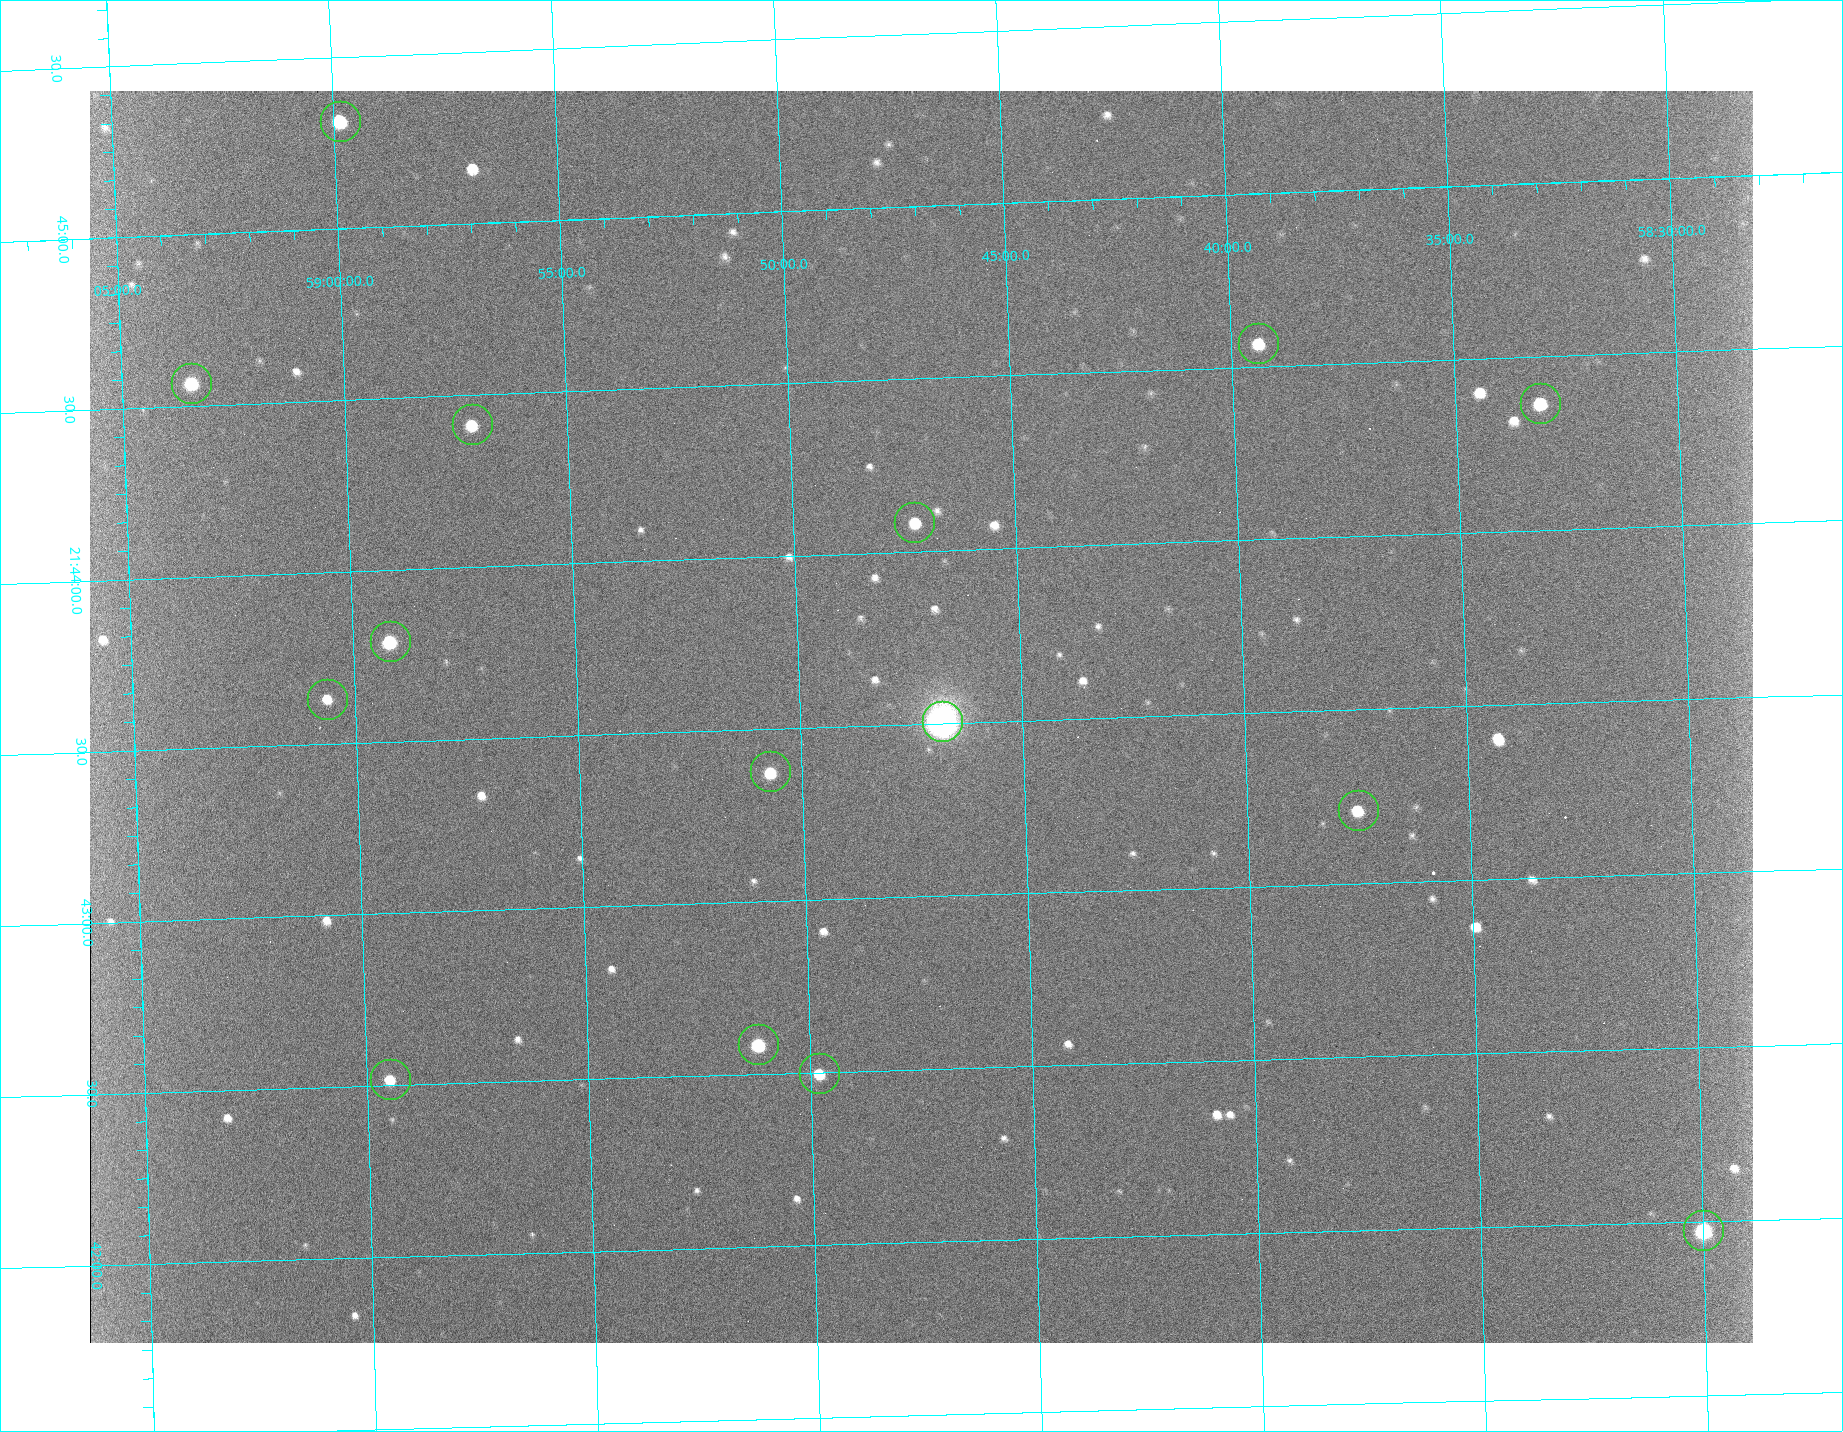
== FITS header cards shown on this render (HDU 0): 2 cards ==
NAXIS1  =                 1663 / length of data axis 1
NAXIS2  =                 1252 / length of data axis 2

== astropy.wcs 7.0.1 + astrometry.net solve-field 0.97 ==
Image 1663 x 1252 px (HDU 0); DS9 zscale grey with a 90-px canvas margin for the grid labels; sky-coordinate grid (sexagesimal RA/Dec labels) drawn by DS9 from the SOLVED WCS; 15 Tycho-2 reference stars matched to detected sources circled (green)
Header WCS: none
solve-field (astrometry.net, Tycho-2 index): SOLVED blind (the file carries no WCS)
Solved WCS: RA---TAN-SIP/DEC--TAN-SIP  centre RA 21:43:31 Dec +58:47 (325.88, +58.79 deg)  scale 1.35 arcsec/px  FOV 37.4' x 28.2'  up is +92 deg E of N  parity flipped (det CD > 0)
(file carries no celestial WCS; the grid is the blind solution)
Tycho-2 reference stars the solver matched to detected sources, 15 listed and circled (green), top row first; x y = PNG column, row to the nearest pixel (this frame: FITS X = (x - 90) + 1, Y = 1252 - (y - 91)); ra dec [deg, ICRS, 3 dp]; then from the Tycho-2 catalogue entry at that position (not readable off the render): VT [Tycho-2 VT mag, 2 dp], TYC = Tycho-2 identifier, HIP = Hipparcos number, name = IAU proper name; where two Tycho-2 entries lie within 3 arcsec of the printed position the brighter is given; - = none
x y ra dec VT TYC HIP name
340 121 326.329 +58.998 9.53 3979-1574-1 - -
1258 343 326.142 +58.656 10.31 3979-592-1 - -
191 383 326.142 +59.057 9.46 3979-658-1 107353 -
1540 403 326.092 +58.552 9.83 3979-1290-1 - -
472 424 326.104 +58.953 10.25 3979-1066-1 - -
914 522 326.021 +58.788 10.09 3979-829-1 - -
390 641 325.948 +58.986 9.25 3979-930-1 - -
327 699 325.908 +59.011 10.80 3979-504-1 - -
942 721 325.877 +58.780 4.27 3979-1616-1 107259 -
770 771 325.844 +58.845 9.96 3979-457-1 - -
1358 810 325.803 +58.625 10.05 3979-629-1 - -
758 1044 325.647 +58.853 9.14 3979-109-1 - -
819 1073 325.624 +58.830 9.94 3979-25-1 - -
390 1079 325.629 +58.991 10.32 3979-355-1 - -
1703 1230 325.494 +58.500 8.62 3979-674-1 107123 -